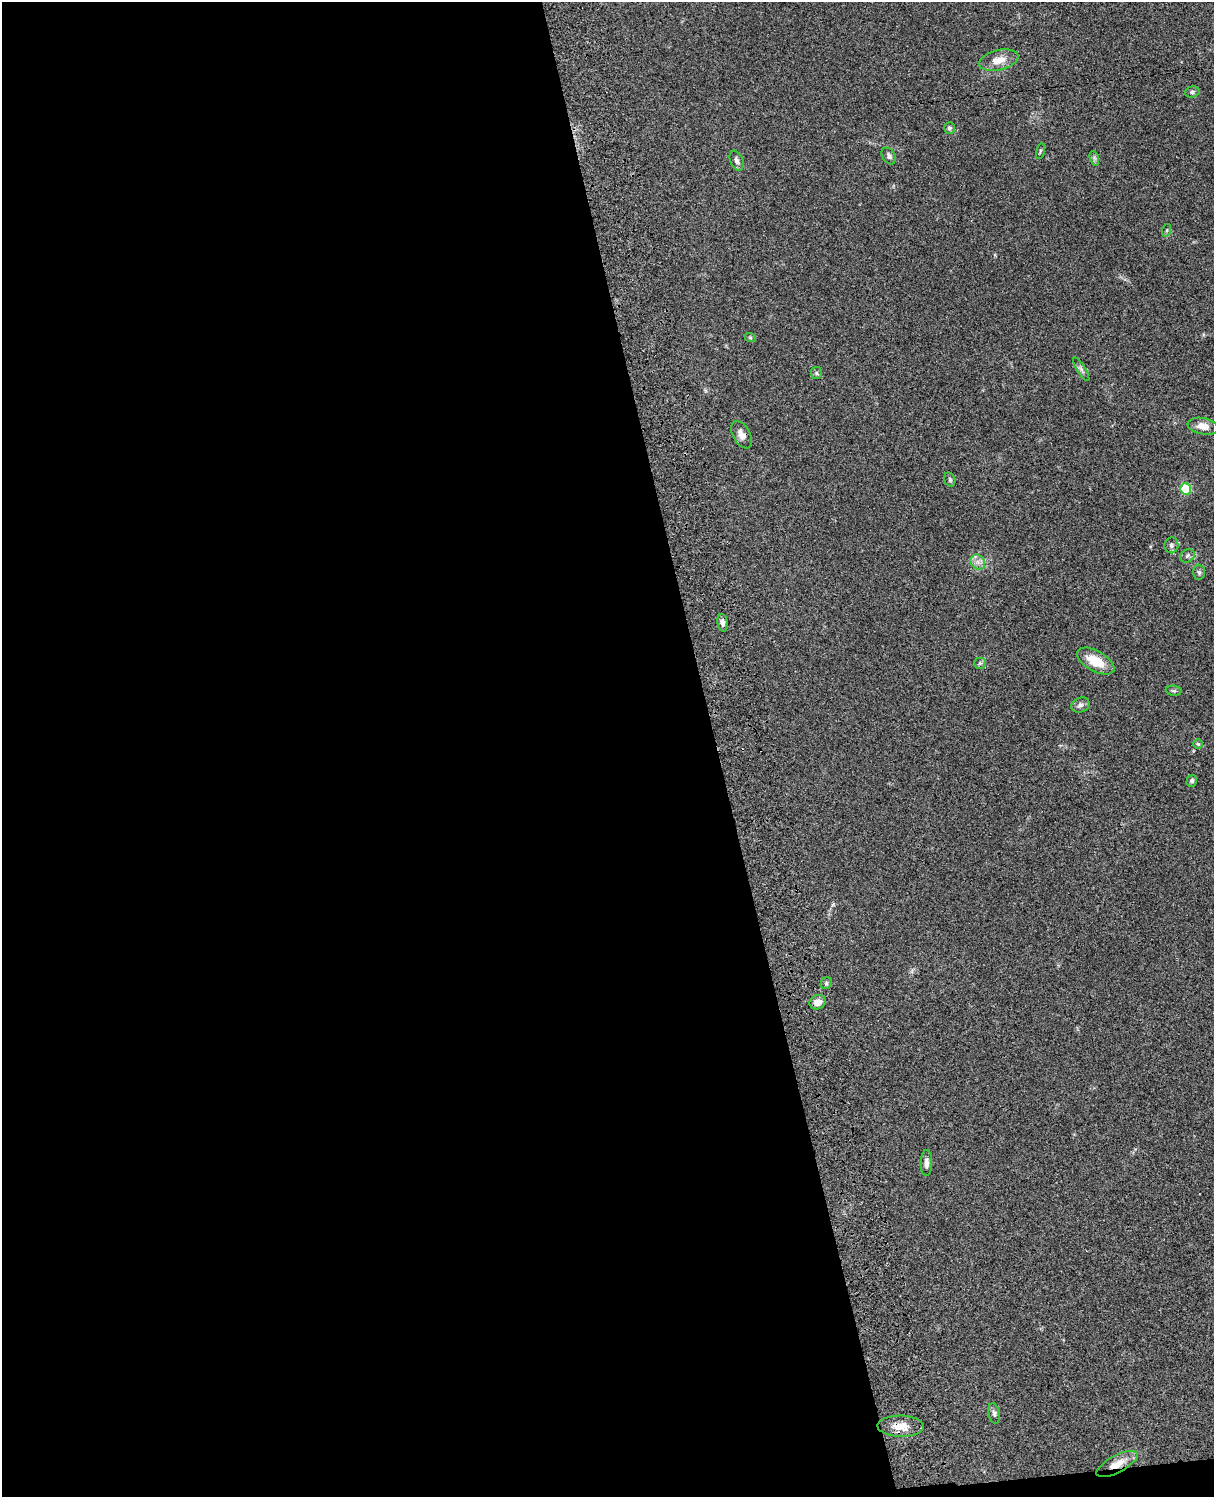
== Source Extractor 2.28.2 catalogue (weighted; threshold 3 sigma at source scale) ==
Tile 9 of 4 x 3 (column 1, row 3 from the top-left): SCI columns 121-1332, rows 277-1771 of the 5086 x 4926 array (HDU 1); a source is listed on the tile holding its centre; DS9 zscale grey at full resolution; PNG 1216 x 1499 px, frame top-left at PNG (2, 2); each listed source drawn as its Kron ellipse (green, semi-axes under 4 px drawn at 4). Shown black and unused: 60% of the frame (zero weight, under 3 of 4 exposures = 6% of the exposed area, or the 3 px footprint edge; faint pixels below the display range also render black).
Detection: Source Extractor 2.28.2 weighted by HDU 2 'WHT'; one run over the whole footprint, this tile lists its part. Background 0.0781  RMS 0.0059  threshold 0.0264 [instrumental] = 3 sigma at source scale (4.5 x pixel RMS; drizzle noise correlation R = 1.50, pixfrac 1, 0.05/0.05 arcsec/px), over >= 5 px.
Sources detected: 32; all 32 listed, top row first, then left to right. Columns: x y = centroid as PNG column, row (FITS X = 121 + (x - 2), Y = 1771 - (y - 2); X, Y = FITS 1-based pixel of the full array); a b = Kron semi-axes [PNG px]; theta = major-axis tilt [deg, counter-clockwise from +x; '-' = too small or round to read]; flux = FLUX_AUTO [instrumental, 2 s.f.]
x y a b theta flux
999 60 20 10 13 7.1
1192 92 7 5 14 1.2
949 128 6 5 - 1.3
1040 151 8 3 77 0.68
889 156 9 6 -57 1.6
1094 158 7 4 -71 1.2
737 161 10 6 -67 2
1167 230 6 4 72 0.81
750 337 6 4 -20 0.76
1081 369 13 4 -57 1.6
816 373 6 5 - 1.1
1203 426 15 8 -10 5.8
742 435 15 8 -61 4.3
950 480 7 5 -75 1.1
1185 489 5 5 - 31
1171 545 8 7 - 1.8
1187 556 8 6 34 1.4
978 562 8 6 -47 2.5
1199 572 7 6 - 1.2
722 623 9 5 -81 2.2
1096 661 20 10 -29 12
980 663 6 5 - 0.99
1174 691 8 5 -6 1.1
1080 705 9 7 23 2
1198 744 5 5 - 0.8
1192 781 6 5 - 1.4
826 983 6 5 - 1.1
818 1002 8 7 - 4.2
926 1163 13 5 89 2.9
994 1413 10 5 -79 1.6
901 1426 23 10 -1 8.2
1117 1464 23 8 27 7.5
Overlapping masked pixels (flux is a lower limit): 2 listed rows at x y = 901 1426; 1117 1464